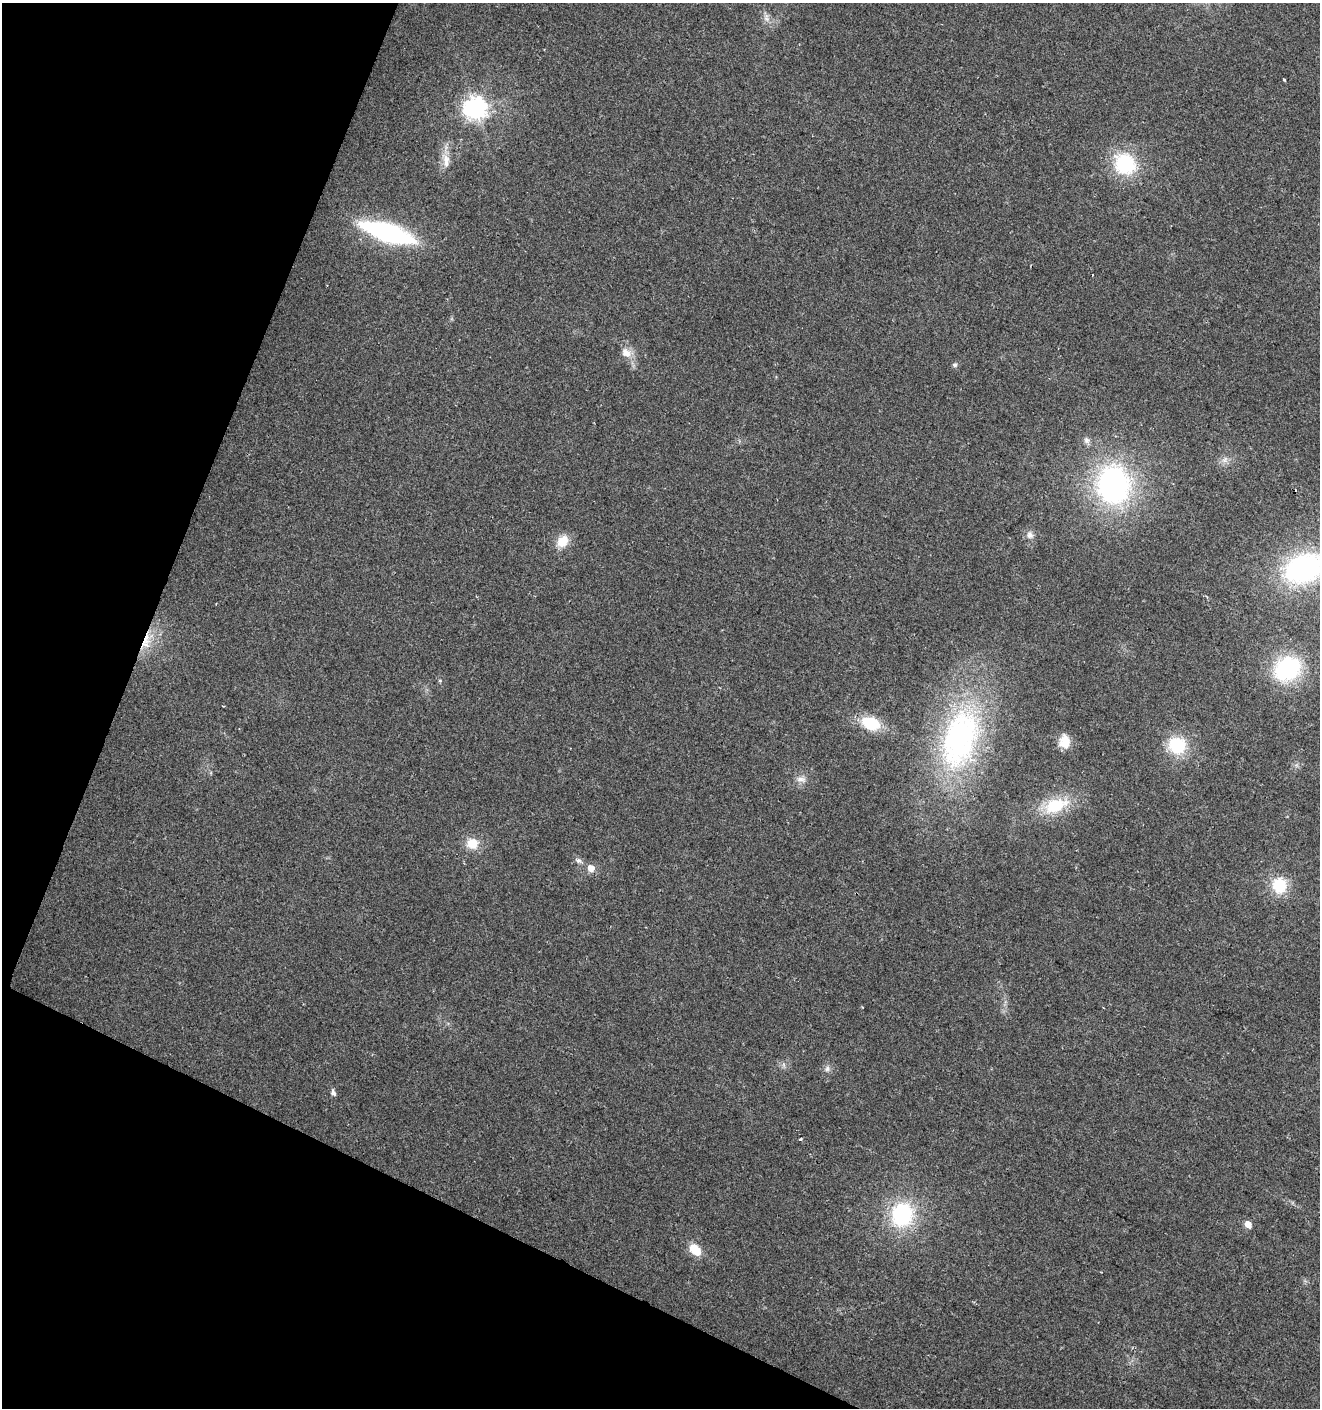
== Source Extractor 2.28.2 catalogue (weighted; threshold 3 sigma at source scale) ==
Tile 9 of 4 x 4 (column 1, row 3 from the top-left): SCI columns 272-1589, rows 1407-2812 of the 5750 x 5630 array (HDU 1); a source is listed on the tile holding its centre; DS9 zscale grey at full resolution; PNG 1322 x 1410 px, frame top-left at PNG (2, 3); no overlay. Shown black and unused: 20% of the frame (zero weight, under 2 of 3 exposures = <1% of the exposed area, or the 3 px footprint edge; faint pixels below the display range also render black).
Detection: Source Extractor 2.28.2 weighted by HDU 2 'WHT'; one run over the whole footprint, this tile lists its part. Background 0.0782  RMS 0.0098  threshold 0.0443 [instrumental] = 3 sigma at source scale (4.5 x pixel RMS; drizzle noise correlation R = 1.50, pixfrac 1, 0.0396/0.0396 arcsec/px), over >= 5 px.
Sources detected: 36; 2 cosmic-ray / hot-pixel residue — not listed; the other 34 listed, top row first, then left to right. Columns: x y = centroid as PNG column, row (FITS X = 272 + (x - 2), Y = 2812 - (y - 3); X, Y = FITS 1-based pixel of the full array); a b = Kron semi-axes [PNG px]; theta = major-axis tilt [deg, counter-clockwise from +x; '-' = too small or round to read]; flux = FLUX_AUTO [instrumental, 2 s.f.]
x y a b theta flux
766 18 12 7 -83 5.2
1284 80 3 2 - 1.5
475 108 8 8 - 720
446 160 22 9 -81 11
1125 164 23 20 -48 70
388 232 43 14 -18 200
626 353 15 11 -42 11
955 365 7 6 - 2.1
1087 440 9 8 - 3.8
1225 460 9 6 65 3.9
1113 484 34 29 -86 250
1030 535 10 9 - 5
562 541 16 12 51 16
1304 568 33 22 20 220
146 641 25 10 79 19
1287 669 26 22 33 100
440 680 6 4 0 1.2
871 723 18 13 -22 38
960 738 77 41 72 240
1064 742 17 13 -87 14
1177 746 18 16 -23 47
801 779 15 8 -8 6.2
1055 805 31 17 17 44
472 843 15 14 - 16
579 861 10 7 -26 3.4
591 868 9 8 - 7.7
1279 885 16 14 -81 37
784 1065 7 4 -71 2
827 1068 8 8 - 3.8
333 1093 9 5 -68 3.1
800 1139 4 3 - 1.5
902 1215 24 20 74 94
1248 1224 5 4 - 16
695 1250 16 10 -48 18
Overlapping masked pixels (flux is a lower limit): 1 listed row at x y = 146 641
Isophote crosses this tile's border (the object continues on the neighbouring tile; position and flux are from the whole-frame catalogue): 1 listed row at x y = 1304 568